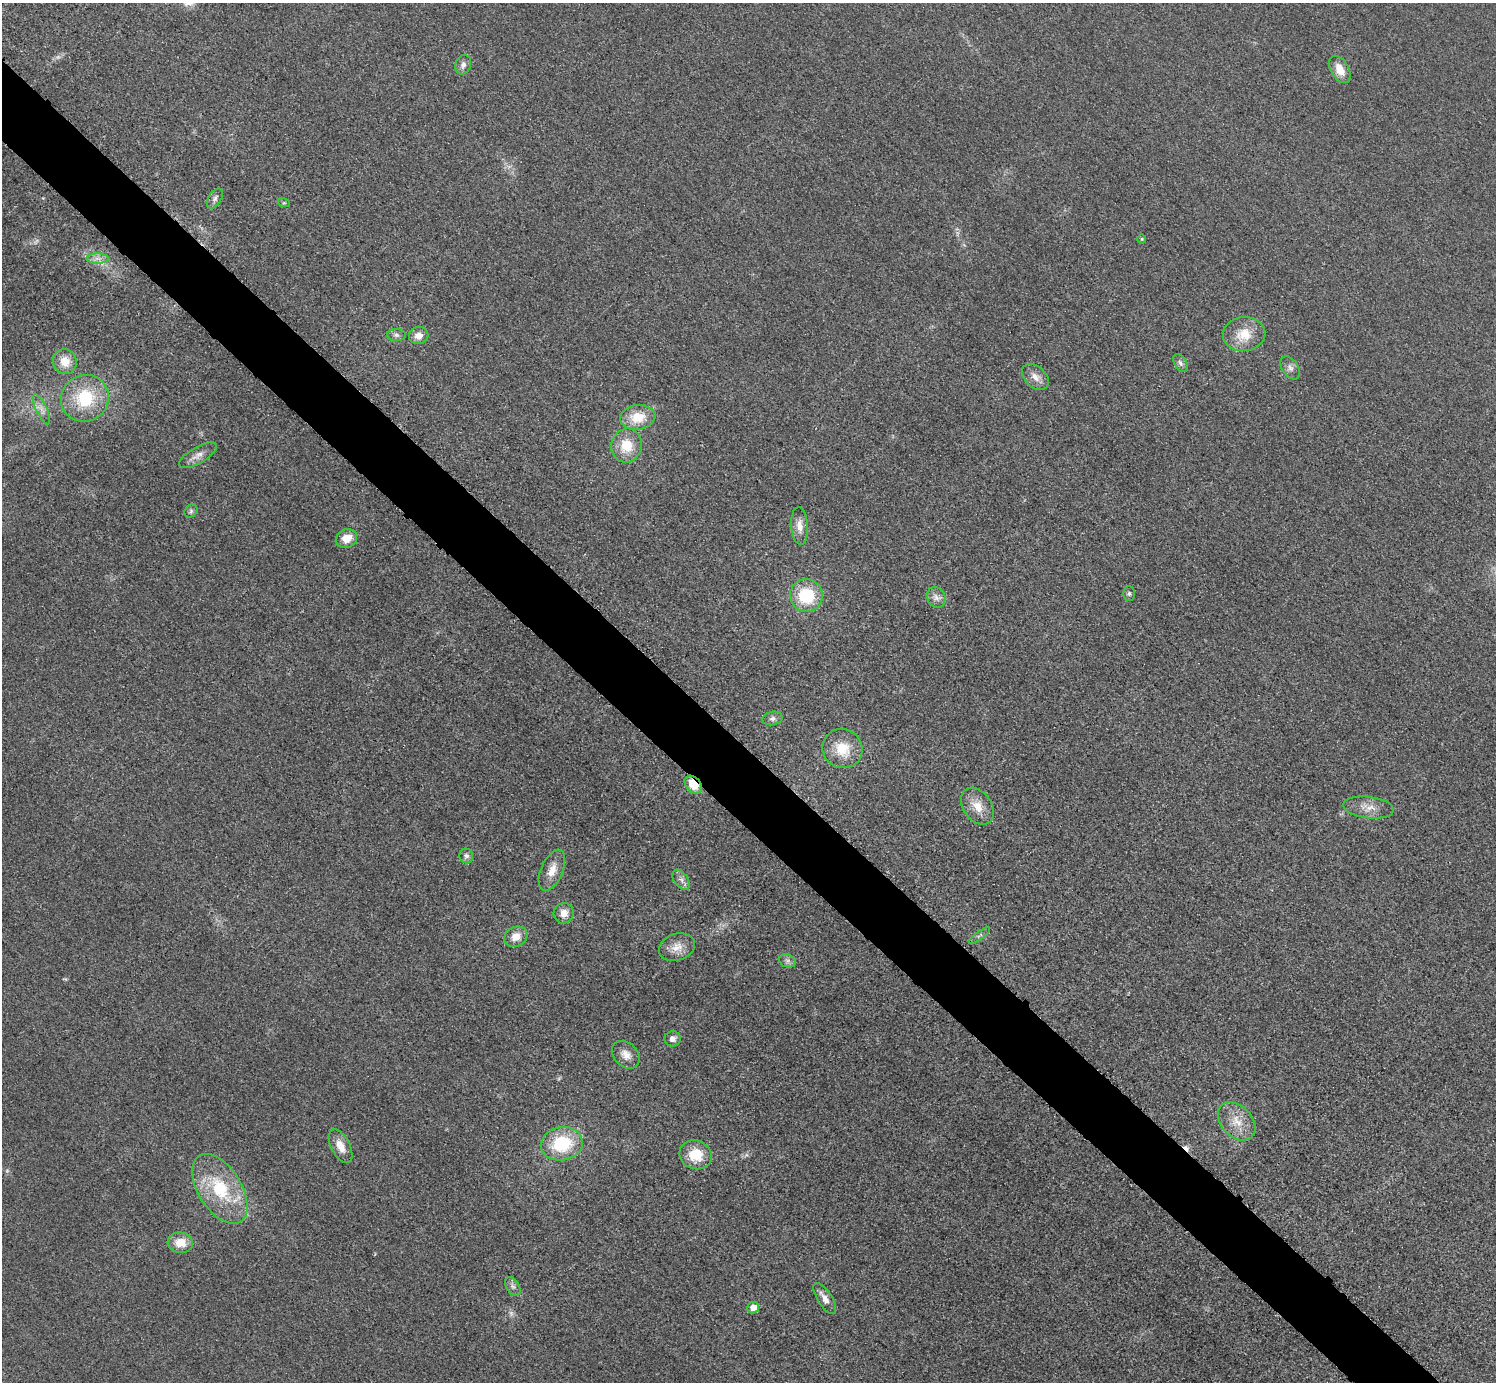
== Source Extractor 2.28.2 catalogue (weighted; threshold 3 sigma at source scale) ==
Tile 11 of 4 x 4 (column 3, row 3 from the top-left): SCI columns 3004-4497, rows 1694-3073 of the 6004 x 6004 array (HDU 1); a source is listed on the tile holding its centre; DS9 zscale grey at full resolution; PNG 1498 x 1384 px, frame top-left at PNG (2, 3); each listed source drawn as its Kron ellipse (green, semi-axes under 4 px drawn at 4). Shown black and unused: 5% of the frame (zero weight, under 3 of 5 exposures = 1% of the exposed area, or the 3 px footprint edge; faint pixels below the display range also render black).
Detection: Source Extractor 2.28.2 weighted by HDU 2 'WHT'; one run over the whole footprint, this tile lists its part. Background 0.0182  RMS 0.0054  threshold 0.0244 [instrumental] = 3 sigma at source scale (4.5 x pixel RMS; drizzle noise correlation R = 1.50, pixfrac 1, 0.05/0.05 arcsec/px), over >= 5 px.
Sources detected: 52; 3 too faint to see at this stretch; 1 cosmic-ray / hot-pixel residue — neither listed nor drawn; the other 48 listed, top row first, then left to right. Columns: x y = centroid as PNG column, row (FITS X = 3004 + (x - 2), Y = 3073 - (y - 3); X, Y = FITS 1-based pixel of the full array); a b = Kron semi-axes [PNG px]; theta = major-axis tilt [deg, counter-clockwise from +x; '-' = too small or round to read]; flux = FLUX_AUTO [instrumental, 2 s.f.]
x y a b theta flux
463 65 10 7 70 2.3
1340 69 15 9 -60 7.4
215 198 11 6 59 2
284 203 6 4 -17 0.68
1142 239 4 4 - 0.61
97 258 11 5 0 2.8
1244 334 21 17 4 12
396 335 9 6 -1 1.7
419 335 10 8 15 4.3
65 362 12 12 - 8.7
1180 363 10 6 -60 1.8
1290 368 13 8 -57 2.7
1035 377 15 10 -41 4.6
85 398 24 23 - 29
42 409 16 5 -64 3.2
638 417 17 12 8 13
627 445 17 15 78 14
198 455 21 8 30 4.8
191 511 7 6 - 1.3
800 526 19 8 -86 5
346 538 11 9 24 7.1
1129 593 7 5 90 1.1
806 595 16 16 - 26
936 597 11 9 -68 3
773 718 10 6 12 2
842 748 20 19 - 14
693 785 10 7 -47 9.5
978 806 20 14 -55 8.5
1368 808 25 10 -7 7
466 856 7 6 - 1.8
552 870 22 11 67 7.3
681 880 11 6 -54 2.6
564 913 10 10 - 4.7
980 935 13 3 36 1.2
516 937 12 9 29 6.4
677 947 18 13 19 6.9
787 961 8 6 -20 1.9
672 1039 8 7 - 2.5
626 1055 15 11 -45 4.9
1237 1121 22 15 -46 10
562 1144 21 16 10 30
341 1146 18 9 -63 6.8
695 1155 16 14 -21 13
220 1189 39 21 -58 34
180 1243 12 10 -7 8.4
513 1286 10 6 -57 2
825 1299 18 7 -58 4.3
753 1308 6 5 - 5.4
Overlapping masked pixels (flux is a lower limit): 1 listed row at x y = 693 785